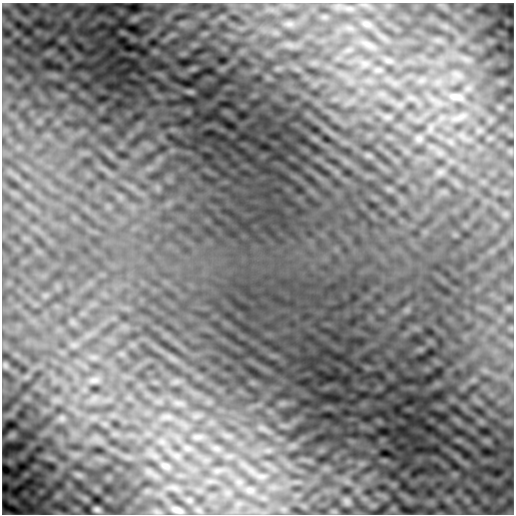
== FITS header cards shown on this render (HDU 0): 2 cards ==
NAXIS1  =                  512
NAXIS2  =                  512

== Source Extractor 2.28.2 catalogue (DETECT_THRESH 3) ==
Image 512 x 512 px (HDU 0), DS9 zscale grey, 1 PNG px = 1 image px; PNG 516 x 516 px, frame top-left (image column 1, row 512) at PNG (2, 3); no overlay
Background 0.00145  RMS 0.0078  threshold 0.0233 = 3 sigma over >= 5 px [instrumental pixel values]
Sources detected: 18; all 18 listed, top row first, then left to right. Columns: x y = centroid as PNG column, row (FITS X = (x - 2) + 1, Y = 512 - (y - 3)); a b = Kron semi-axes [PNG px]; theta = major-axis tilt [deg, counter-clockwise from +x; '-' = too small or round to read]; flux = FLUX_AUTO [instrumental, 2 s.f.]
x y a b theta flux
367 24 14 8 -26 2.7
368 45 18 6 -27 3.9
388 61 10 5 0 1.7
190 92 9 4 -8 1.2
456 97 21 9 -8 4.9
459 117 21 5 25 4
419 139 9 8 - 1.7
94 380 14 9 10 3
62 418 9 8 - 1.7
198 437 12 6 0 2
216 448 9 5 -31 1.8
165 466 12 7 -25 2
78 475 13 6 -10 1.7
261 476 12 5 -5 2.1
250 490 11 7 0 2.1
347 501 8 5 -90 1.3
97 510 6 5 - 2
177 510 9 4 -22 2